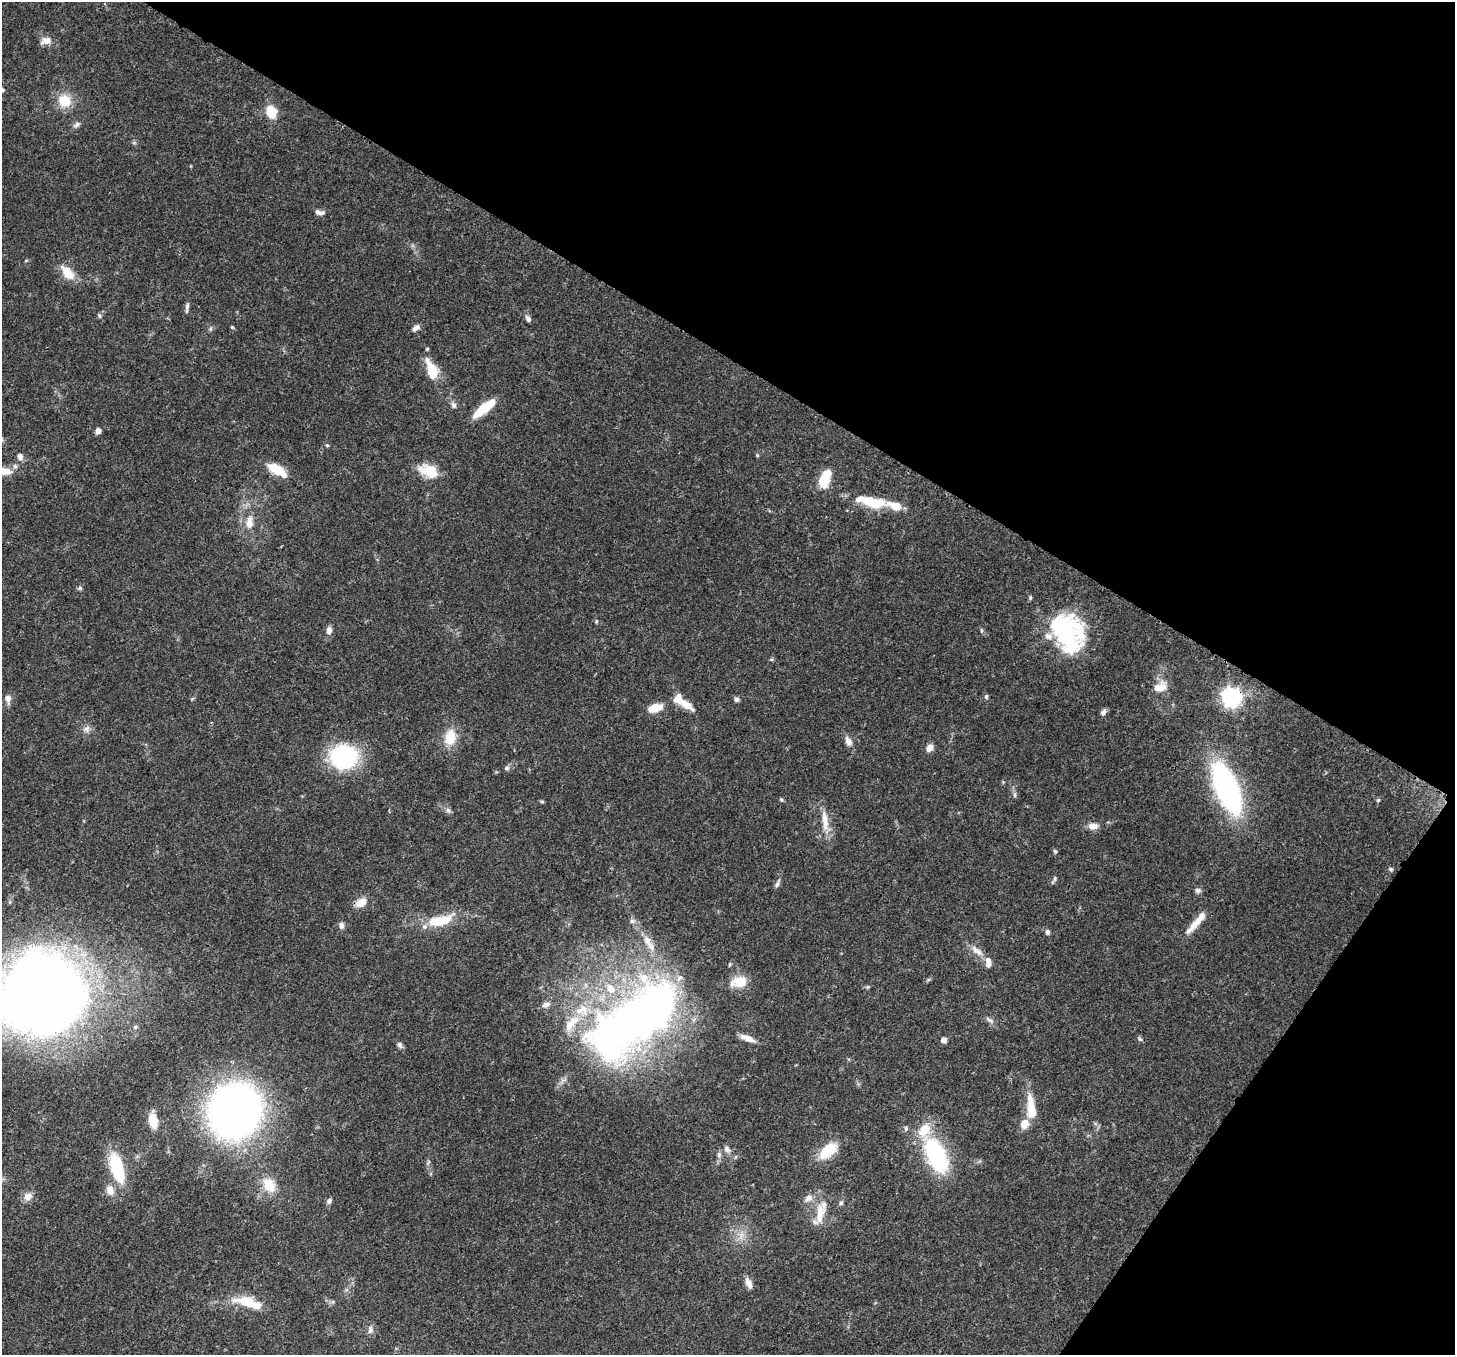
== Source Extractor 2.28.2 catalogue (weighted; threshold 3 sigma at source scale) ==
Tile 8 of 4 x 4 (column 4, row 2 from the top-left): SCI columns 4436-5888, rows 3065-4417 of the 5962 x 6060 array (HDU 1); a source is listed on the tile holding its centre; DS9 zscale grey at full resolution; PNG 1457 x 1357 px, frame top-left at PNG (2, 2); no overlay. Shown black and unused: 32% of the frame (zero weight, under 3 of 4 exposures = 8% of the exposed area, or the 3 px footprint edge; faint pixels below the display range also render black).
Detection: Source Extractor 2.28.2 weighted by HDU 2 'WHT'; one run over the whole footprint, this tile lists its part. Background 0.0534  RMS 0.003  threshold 0.0133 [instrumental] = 3 sigma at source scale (4.5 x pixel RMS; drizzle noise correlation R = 1.50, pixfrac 1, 0.0396/0.0396 arcsec/px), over >= 5 px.
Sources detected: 111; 1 inside a brighter object's white glare — not listed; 13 inside a brighter listed object's ellipse — not listed separately; the other 97 listed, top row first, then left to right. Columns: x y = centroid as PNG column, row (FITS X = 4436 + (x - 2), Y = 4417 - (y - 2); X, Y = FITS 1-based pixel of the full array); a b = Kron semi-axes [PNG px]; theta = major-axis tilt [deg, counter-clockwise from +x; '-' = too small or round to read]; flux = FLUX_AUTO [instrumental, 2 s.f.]
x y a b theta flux
46 40 15 9 15 2.1
2 90 5 4 - 0.59
64 101 17 16 - 5.9
271 112 11 8 -68 7.3
77 124 10 6 34 1
319 212 12 6 -8 1.2
68 273 20 10 -51 5.3
187 308 15 4 84 0.89
99 316 6 5 - 0.54
528 319 9 6 -55 0.87
232 327 6 3 -44 0.31
416 328 11 5 35 1.2
432 371 20 9 -68 8.4
453 405 9 7 -61 0.95
484 408 24 7 39 10
98 431 6 6 - 1.4
327 445 5 3 - 0.31
20 456 8 6 -75 1.4
277 470 26 11 -31 5.8
3 471 20 8 -4 4.5
429 471 24 14 -24 6.4
824 481 12 10 -76 6.4
874 502 32 12 -12 9.8
249 524 14 10 90 2.7
80 588 6 4 47 0.49
1030 598 6 5 - 0.41
596 621 5 3 - 0.33
329 631 8 6 83 1.7
1067 635 44 31 -77 35
1162 687 18 12 74 3.5
986 697 7 5 -89 0.48
1231 697 7 7 - 140
8 698 11 8 -87 1.5
736 699 6 6 - 0.7
687 705 20 8 -32 3.7
655 708 16 8 16 4.8
1103 712 9 6 51 1
87 729 9 8 - 1.3
450 737 20 14 76 6.1
848 741 11 7 -62 2
929 748 8 6 53 2
344 757 24 22 0 34
507 768 7 6 - 0.74
1226 788 37 15 -68 91
1015 795 6 4 -89 0.51
781 799 6 4 -43 0.38
1378 800 6 4 45 0.39
542 802 5 4 - 0.39
448 810 7 6 - 0.79
825 820 29 8 -83 4.2
1093 826 10 8 1 2.3
1055 851 6 4 -66 0.45
1391 869 6 5 - 0.52
1055 878 8 4 89 0.51
777 884 12 4 66 0.87
1198 890 8 6 -16 0.8
361 903 12 8 31 3.7
440 921 32 12 12 9.6
632 921 6 6 - 0.75
1196 922 36 7 47 4.2
341 925 9 6 -82 0.98
1047 932 7 6 - 0.81
647 941 22 8 -53 3.6
977 950 17 8 -33 2.5
988 962 13 8 -84 2
739 982 21 13 10 5.8
868 987 6 4 70 0.35
44 995 50 47 12 580
546 1005 11 6 16 1.2
989 1020 12 4 -24 0.85
633 1021 126 51 37 190
135 1027 6 5 - 0.54
747 1038 20 7 -21 2.8
1140 1039 6 5 - 0.52
944 1040 5 5 - 1.7
399 1045 8 6 -61 0.82
1031 1109 28 9 -84 7.8
235 1111 41 37 67 170
153 1120 13 7 -77 7
1024 1124 11 9 63 3.4
906 1128 7 5 78 0.63
727 1149 10 7 -47 1.3
828 1150 26 14 39 7.7
719 1155 7 6 - 0.79
936 1155 36 18 -65 32
117 1167 28 11 -75 18
269 1185 18 14 -56 5.6
110 1190 13 10 -66 2.4
28 1196 11 10 - 2
808 1198 11 9 30 1.8
329 1201 8 6 56 0.88
841 1203 7 5 36 0.6
820 1214 31 11 79 5.7
741 1235 10 4 78 1.2
749 1283 13 7 -64 2
248 1302 31 12 -15 8.1
370 1330 11 7 88 1.3
Overlapping masked pixels (flux is a lower limit): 2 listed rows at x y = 1231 697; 633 1021
Isophote crosses this tile's border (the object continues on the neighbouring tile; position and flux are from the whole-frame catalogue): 3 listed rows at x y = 2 90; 3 471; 44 995